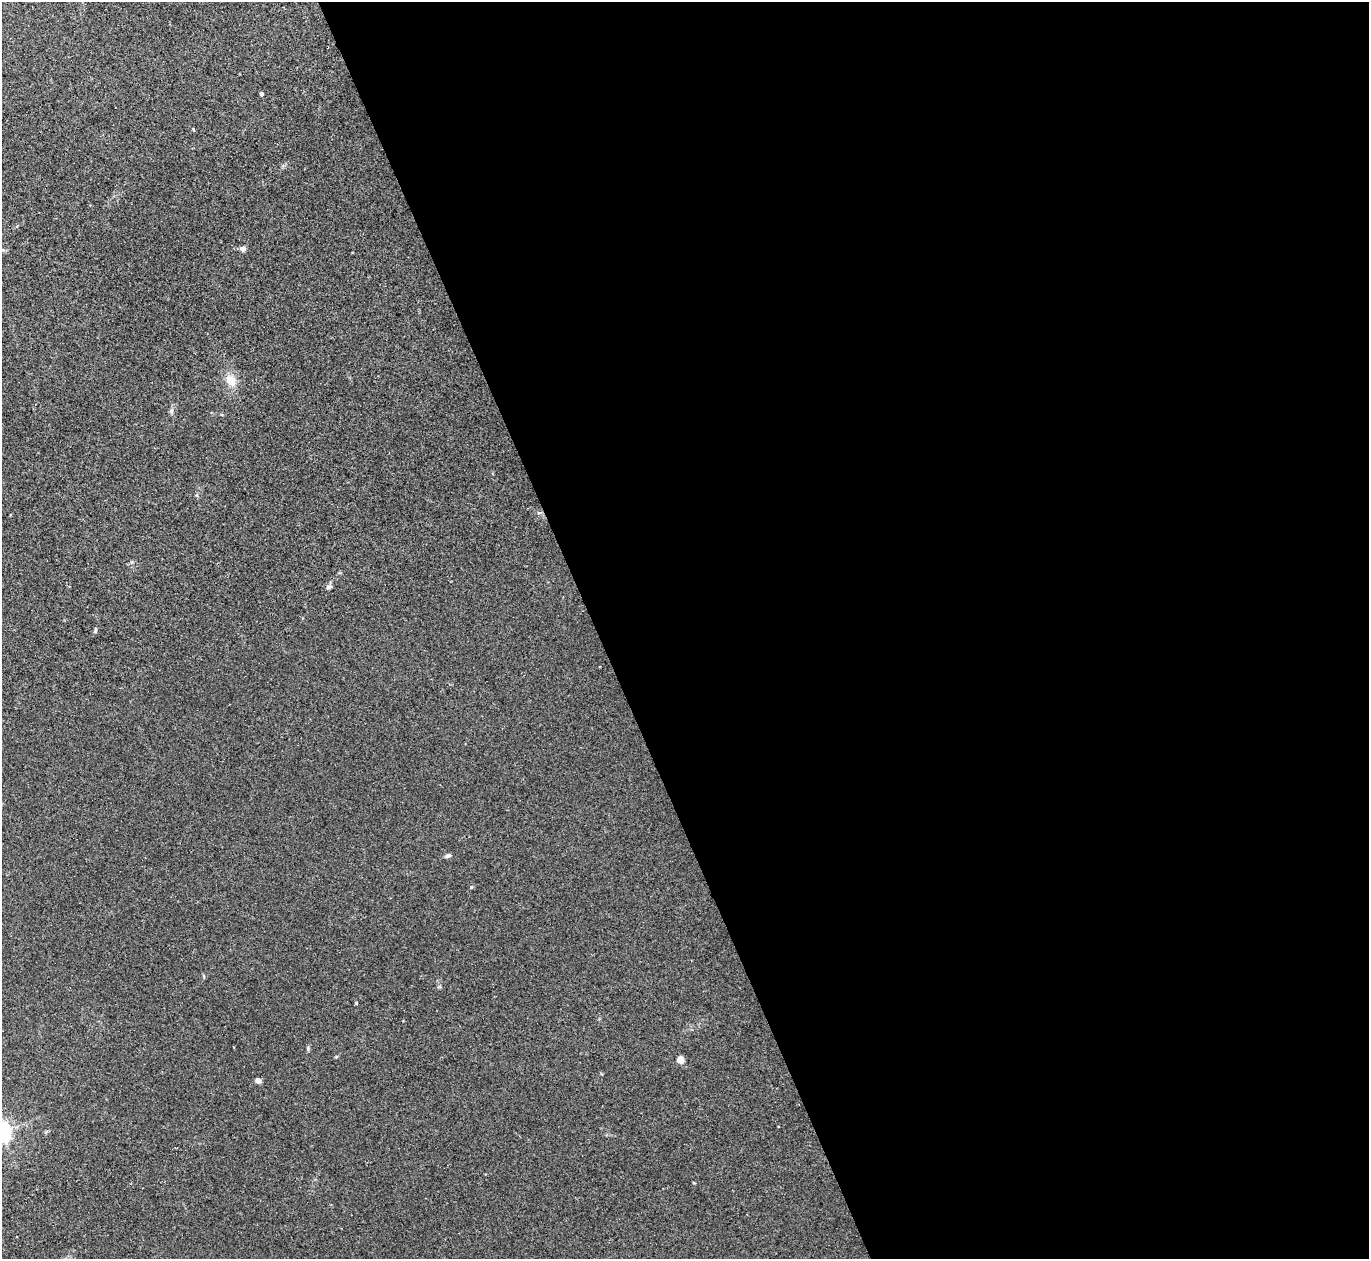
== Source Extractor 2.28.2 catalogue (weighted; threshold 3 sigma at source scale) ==
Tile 8 of 4 x 4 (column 4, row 2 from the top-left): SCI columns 4142-5508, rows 2696-3952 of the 5537 x 5514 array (HDU 1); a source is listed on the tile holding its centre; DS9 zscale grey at full resolution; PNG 1371 x 1261 px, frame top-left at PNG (2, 2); no overlay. Shown black and unused: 57% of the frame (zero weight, under 2 of 3 exposures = <1% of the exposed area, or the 3 px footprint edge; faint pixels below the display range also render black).
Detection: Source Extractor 2.28.2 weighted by HDU 2 'WHT'; one run over the whole footprint, this tile lists its part. Background 0.0467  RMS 0.0074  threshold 0.0332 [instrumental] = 3 sigma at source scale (4.5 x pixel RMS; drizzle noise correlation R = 1.50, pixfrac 1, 0.05/0.05 arcsec/px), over >= 5 px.
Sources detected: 12; all 12 listed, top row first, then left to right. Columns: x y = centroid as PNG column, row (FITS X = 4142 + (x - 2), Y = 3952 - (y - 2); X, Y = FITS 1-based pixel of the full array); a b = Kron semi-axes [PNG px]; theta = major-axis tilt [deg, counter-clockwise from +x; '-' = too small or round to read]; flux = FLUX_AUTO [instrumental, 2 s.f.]
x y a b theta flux
261 94 4 3 - 2.5
243 249 4 4 - 6.9
231 380 15 11 -64 9.7
329 587 8 5 13 1.8
95 630 7 4 84 1.2
448 856 8 5 17 1.5
471 887 4 4 - 0.99
356 1003 3 3 - 0.73
308 1049 6 4 -90 1
680 1060 8 7 - 4.2
258 1081 4 4 - 7.4
694 1183 4 3 - 0.6